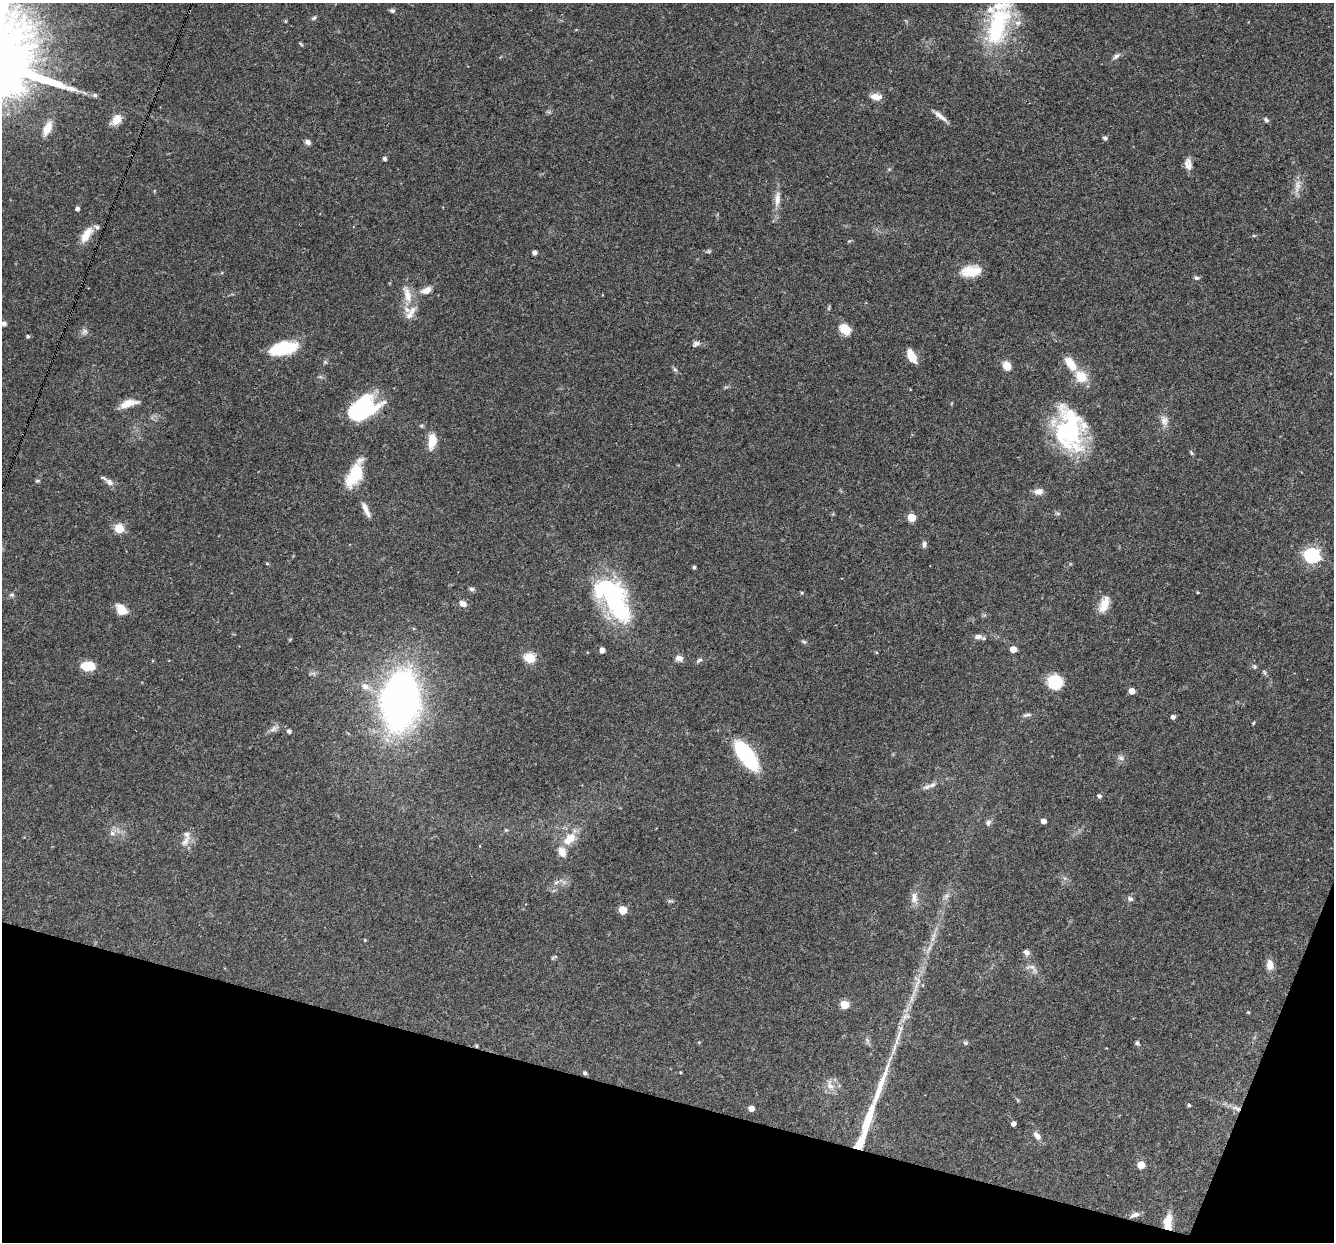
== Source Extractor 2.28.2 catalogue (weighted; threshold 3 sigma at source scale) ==
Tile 15 of 4 x 4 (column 3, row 4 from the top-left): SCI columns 2667-3998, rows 258-1497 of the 5331 x 5348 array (HDU 1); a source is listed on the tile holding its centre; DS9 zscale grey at full resolution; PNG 1336 x 1244 px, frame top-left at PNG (2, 3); no overlay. Shown black and unused: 13% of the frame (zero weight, under 3 of 4 exposures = <1% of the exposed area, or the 3 px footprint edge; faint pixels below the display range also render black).
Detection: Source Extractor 2.28.2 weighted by HDU 2 'WHT'; one run over the whole footprint, this tile lists its part. Background 0.0576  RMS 0.0032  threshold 0.0146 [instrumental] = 3 sigma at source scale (4.5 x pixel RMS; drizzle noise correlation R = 1.50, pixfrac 1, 0.05/0.05 arcsec/px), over >= 5 px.
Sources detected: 139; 4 inside a brighter object's white glare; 1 long thin detection or spike segment (spike, bleed or trail) — not listed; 10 inside a brighter listed object's ellipse — not listed separately; the other 124 listed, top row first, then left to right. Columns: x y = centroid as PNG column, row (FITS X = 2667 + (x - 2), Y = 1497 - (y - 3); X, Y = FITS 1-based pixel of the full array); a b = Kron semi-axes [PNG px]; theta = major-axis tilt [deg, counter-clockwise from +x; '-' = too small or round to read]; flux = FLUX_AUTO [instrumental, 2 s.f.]
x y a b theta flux
392 11 6 5 - 0.73
314 18 7 4 37 0.57
285 21 4 3 - 0.33
997 26 54 24 72 30
301 44 6 3 -53 0.36
1116 56 11 5 33 1.1
95 95 5 5 - 0.66
876 97 12 7 -8 2.8
940 116 21 5 -37 2.2
116 120 13 8 46 4
1266 120 7 5 -42 0.63
47 128 18 9 65 4.5
1105 138 6 5 - 0.7
308 142 8 6 -36 1
385 159 5 5 - 0.77
1188 164 15 8 -79 2.3
1297 186 21 7 80 2.7
777 199 23 8 85 3.2
77 209 4 4 - 0.98
86 235 20 9 58 4.7
709 251 8 4 26 0.5
535 253 4 4 - 1.5
971 271 22 12 6 6.9
1196 278 6 5 - 0.79
426 290 15 8 23 2.7
407 294 27 10 -74 4.7
829 308 6 4 72 0.44
4 324 4 4 - 1.2
845 329 14 10 -36 4.4
85 331 9 7 46 1.2
27 336 4 4 - 0.53
696 344 11 7 15 1.1
283 348 27 13 12 16
911 356 14 7 -63 5.2
325 362 5 5 - 0.45
1070 364 17 8 -51 5.3
1007 366 9 8 - 3.6
675 369 7 5 -29 0.61
1081 376 15 13 -47 6.2
128 403 23 8 15 3.9
363 405 26 24 0 25
1164 420 14 10 -69 2.3
1068 433 42 29 -61 40
432 441 15 8 80 5.9
1191 453 7 4 -70 0.45
354 474 31 13 64 11
37 481 6 4 16 0.43
109 482 13 7 -34 1.6
1038 491 10 7 6 2.2
366 509 22 6 -64 2.3
1058 513 8 4 -8 0.53
911 517 5 5 - 9.4
119 528 5 5 - 16
924 544 8 6 82 0.93
1312 556 7 6 - 73
267 563 4 4 - 0.33
694 567 4 4 - 0.45
472 589 7 6 - 0.82
1198 592 4 3 - 0.32
802 593 4 4 - 0.37
12 595 7 5 19 0.62
614 598 56 28 -64 40
463 604 8 6 -33 2
1104 604 22 10 67 4.4
121 609 14 10 -49 3.9
978 637 10 7 -3 1.6
804 642 7 4 -18 0.54
1013 649 5 4 - 4.3
602 650 4 4 - 2.3
530 658 6 5 - 23
679 658 9 7 -16 1.7
699 660 9 5 33 0.74
88 666 12 8 -1 8
1254 667 6 6 - 0.6
1055 682 13 12 - 12
365 686 12 8 -20 2.5
1132 691 5 4 - 3.2
400 700 28 16 83 400
1027 715 14 4 10 0.89
1173 717 4 4 - 1.1
1253 723 3 3 - 0.37
273 729 12 6 39 1.4
289 731 5 4 - 1
746 755 23 10 -54 47
1121 758 9 7 -32 1.1
927 787 13 6 19 1.6
1099 796 5 4 - 0.87
1043 821 4 4 - 2.2
988 823 8 7 - 1
506 830 5 5 - 0.41
112 833 6 6 - 0.99
569 839 19 11 43 5.9
185 841 15 9 54 2.5
556 882 9 5 20 0.99
946 896 10 5 50 1.2
914 897 16 9 -88 2.4
1130 899 7 6 - 0.91
670 901 7 4 -17 0.52
623 910 5 5 - 9.9
932 939 7 4 71 0.95
365 940 4 4 - 0.31
929 948 11 4 57 1.1
1026 952 7 6 - 1.3
556 957 4 4 - 0.4
1270 965 11 8 -83 2.8
1032 968 20 9 -31 2.2
845 1004 5 5 - 11
1248 1012 4 3 - 0.31
867 1040 8 4 -46 0.74
966 1043 6 5 - 0.55
1137 1043 6 5 - 0.56
476 1046 4 4 - 0.42
680 1072 3 3 - 0.31
585 1073 5 4 - 0.77
830 1085 14 9 -65 2.5
1189 1105 4 4 - 0.43
751 1108 5 4 - 2.7
1236 1108 15 6 -19 2.1
868 1120 40 8 71 13
1013 1124 4 4 - 1.5
1037 1136 12 7 -51 1.8
1141 1165 5 5 - 7.4
1135 1215 13 6 21 1.5
1168 1226 18 10 90 3.9
Overlapping masked pixels (flux is a lower limit): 4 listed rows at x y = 476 1046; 1236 1108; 868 1120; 1168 1226
Isophote crosses this tile's border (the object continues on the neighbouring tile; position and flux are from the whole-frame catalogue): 1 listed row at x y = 997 26